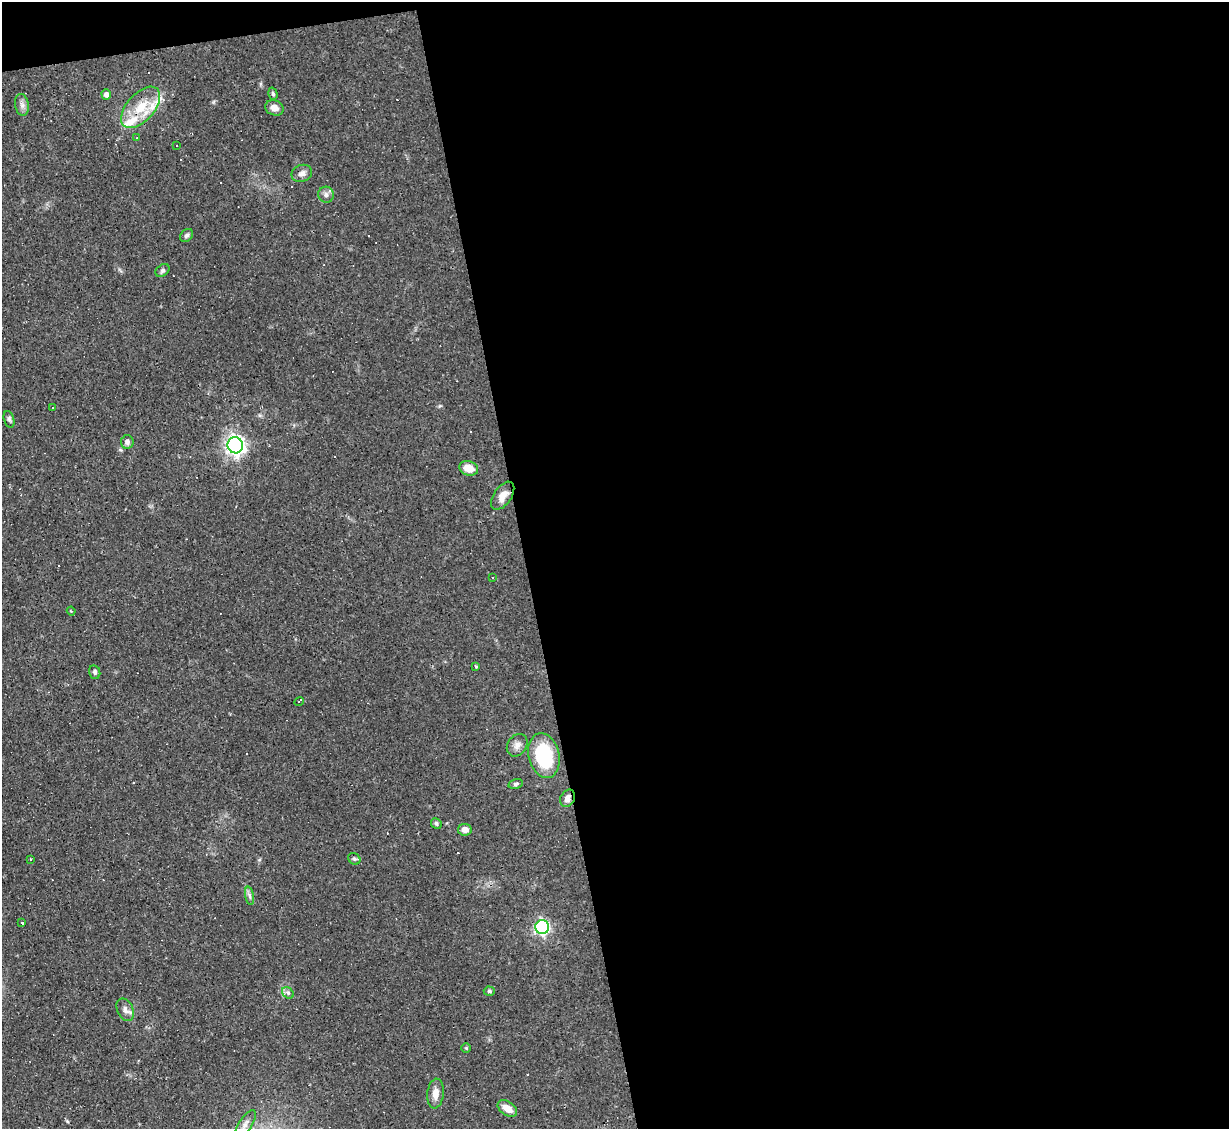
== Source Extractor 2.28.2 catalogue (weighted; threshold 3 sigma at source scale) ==
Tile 4 of 4 x 4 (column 4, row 1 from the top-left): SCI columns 3683-4909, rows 3628-4754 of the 4909 x 4884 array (HDU 1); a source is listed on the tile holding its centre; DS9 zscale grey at full resolution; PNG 1231 x 1131 px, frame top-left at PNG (2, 2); each listed source drawn as its Kron ellipse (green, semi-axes under 4 px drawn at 4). Shown black and unused: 58% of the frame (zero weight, under 2 of 3 exposures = <1% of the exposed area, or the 3 px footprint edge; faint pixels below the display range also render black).
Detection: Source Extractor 2.28.2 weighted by HDU 2 'WHT'; one run over the whole footprint, this tile lists its part. Background 0.067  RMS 0.0045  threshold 0.0204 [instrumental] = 3 sigma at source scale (4.5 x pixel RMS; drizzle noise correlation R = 1.50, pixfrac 1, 0.05/0.05 arcsec/px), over >= 5 px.
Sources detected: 56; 14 cosmic-ray / hot-pixel residue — neither listed nor drawn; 2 inside a brighter listed object's ellipse — not listed separately; the other 40 listed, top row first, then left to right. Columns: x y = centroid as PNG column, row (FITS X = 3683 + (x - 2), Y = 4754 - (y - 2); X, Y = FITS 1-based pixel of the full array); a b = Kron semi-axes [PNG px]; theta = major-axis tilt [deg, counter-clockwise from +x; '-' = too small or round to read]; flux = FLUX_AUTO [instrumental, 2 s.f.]
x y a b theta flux
106 94 5 4 - 1.7
273 94 6 4 -73 0.8
22 105 11 6 -79 1.9
141 107 25 13 48 12
274 108 9 7 -22 2.9
137 138 3 2 - 0.3
177 145 3 3 - 2.2
302 173 10 8 21 2
326 195 8 8 - 1.7
187 235 7 5 44 1
163 270 8 5 39 0.98
52 407 3 3 - 1.2
9 419 8 5 -73 1.1
127 442 7 6 - 1.7
235 445 8 7 - 220
469 468 10 7 -18 5.9
503 496 16 8 55 4.2
492 577 3 3 - 0.95
71 611 4 3 - 0.44
475 666 3 3 - 0.92
95 672 7 5 -77 1.1
299 701 5 3 - 0.98
517 745 12 9 54 2.6
544 756 23 15 -77 33
516 784 7 5 13 0.95
567 798 9 7 63 2.1
436 823 6 5 - 0.9
465 830 7 6 - 2.6
30 859 3 3 - 2.6
354 859 6 5 - 0.85
249 896 9 4 -80 1.3
22 923 3 3 - 1.3
542 927 7 7 - 95
489 991 5 4 - 0.85
288 993 6 5 - 0.96
125 1010 12 8 -64 2.4
466 1048 4 4 - 0.49
435 1093 15 8 85 3.9
507 1108 11 6 -36 4.9
245 1125 16 6 57 3
Overlapping masked pixels (flux is a lower limit): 1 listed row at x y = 567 798